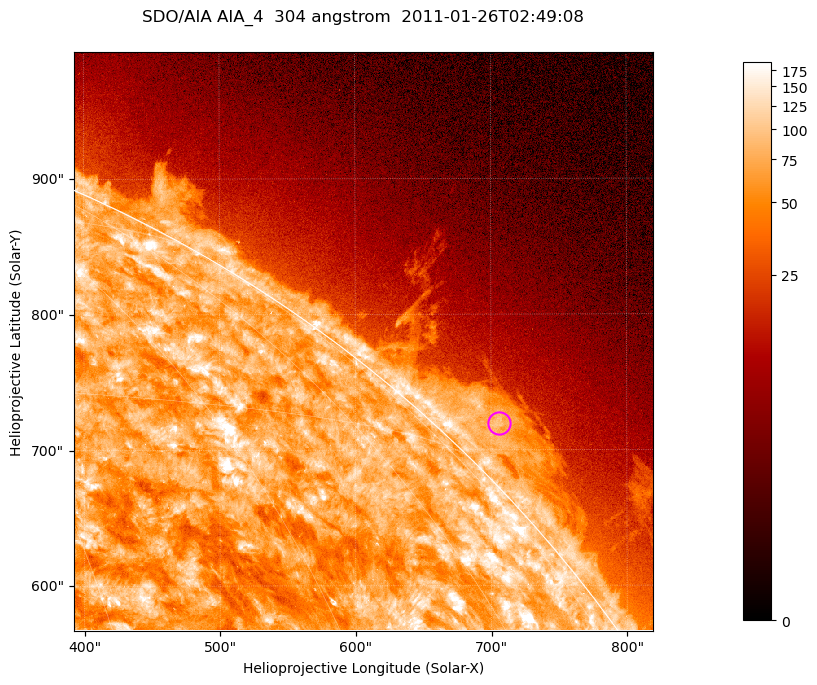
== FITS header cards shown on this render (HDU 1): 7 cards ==
TELESCOP= 'SDO/AIA '           / For AIA: SDO/AIA
INSTRUME= 'AIA_4   '           / For AIA: AIA_ATA1, AIA_ATA2, AIA_ATA3 or AIA_AT
WAVELNTH=                  304 / [angstrom] Wavelength
WAVEUNIT= 'angstrom'           / Wavelength unit: angstrom
DATE-OBS= '2011-01-26T02:49:08.125' / [ISO] Date when observation started; ISO 8
CTYPE1  = 'HPLN-TAN'           / CTYPE1; Typically HPLN
CTYPE2  = 'HPLT-TAN'           / CTYPE2; Typically HPLT

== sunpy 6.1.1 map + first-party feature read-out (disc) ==
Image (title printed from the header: SDO/AIA AIA_4  304 angstrom  2011-01-26T02:49:08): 711 x 711 px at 0.6 arcsec/px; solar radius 975 arcsec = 1624 px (partial field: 2.6% of the solar disc is inside the frame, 42% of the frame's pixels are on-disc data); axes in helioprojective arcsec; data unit not stated in the header (colour bar unlabelled)
Orientation: roll -0.132 deg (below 1 deg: not rotated)
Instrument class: DISC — disc imager (sunpy class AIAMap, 304 A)
Bright regions (active regions / flare kernels): reference = the on-disc median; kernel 7 px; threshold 5 sigma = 123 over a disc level ~73.6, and >= 1.15x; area >= 505 px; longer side >= 9 px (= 5.4 arcsec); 0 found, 0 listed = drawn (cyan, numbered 1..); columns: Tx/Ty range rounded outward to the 2 arcsec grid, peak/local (2 s.f.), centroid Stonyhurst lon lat
Off-limb structures (1.02-1.3 R_sun): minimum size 252 px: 7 found; the strongest spans PA ~310..320 deg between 1.02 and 1.06 R_sun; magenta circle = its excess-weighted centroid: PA ~315 deg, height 1.03 R_sun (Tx ~706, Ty ~720 arcsec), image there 3.7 x the reference